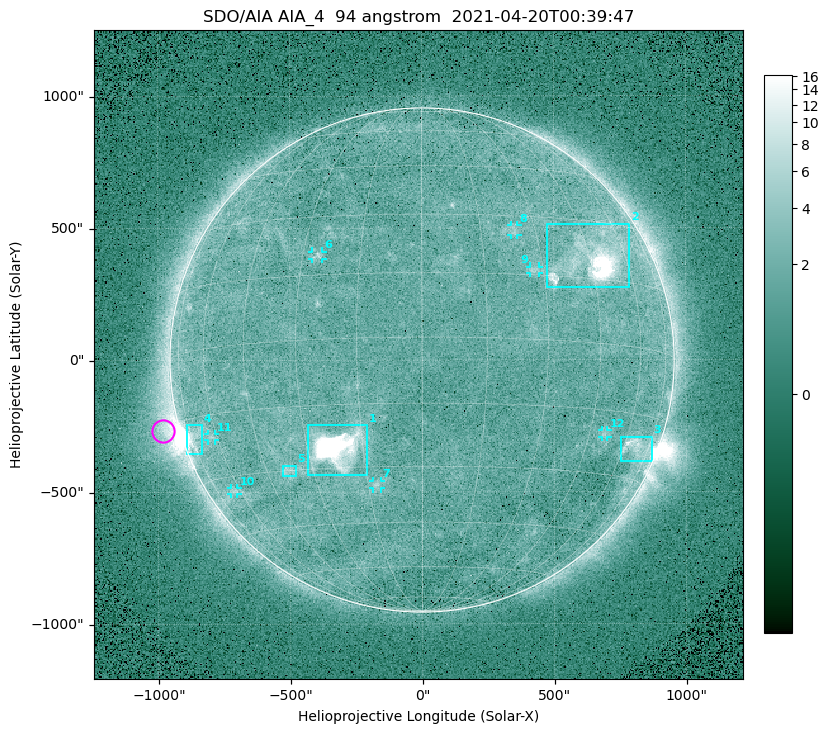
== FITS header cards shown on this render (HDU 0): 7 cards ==
TELESCOP= 'SDO/AIA '
INSTRUME= 'AIA_4   '
WAVELNTH=                   94
WAVEUNIT= 'angstrom'
DATE-OBS= '2021-04-20T00:39:47.12'
CTYPE1  = 'HPLN-TAN'
CTYPE2  = 'HPLT-TAN'

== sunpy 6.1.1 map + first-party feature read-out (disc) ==
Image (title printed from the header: SDO/AIA AIA_4  94 angstrom  2021-04-20T00:39:47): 512 x 512 px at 4.8 arcsec/px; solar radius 955 arcsec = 199 px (full disc in frame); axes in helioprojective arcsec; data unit not stated in the header (colour bar unlabelled)
Orientation: roll -0.138 deg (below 1 deg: not rotated)
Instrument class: DISC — disc imager (sunpy class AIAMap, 94 A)
Bright regions (active regions / flare kernels): reference = the median radial profile (limb darkening/brightening removed); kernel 5 px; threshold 5 sigma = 2.35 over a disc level ~1.72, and >= 1.15x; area >= 9 px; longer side >= 5 px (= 24 arcsec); searched inside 0.97 R_sun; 12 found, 12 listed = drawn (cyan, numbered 1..; 7 of them under ~33 arcsec drawn as corner ticks so the feature stays visible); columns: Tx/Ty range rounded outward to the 10 arcsec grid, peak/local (2 s.f.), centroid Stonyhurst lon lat
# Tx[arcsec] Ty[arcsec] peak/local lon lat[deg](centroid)
1 -430..-210 -440..-240 311 -22 -25
2 470..790 270..520 28 +46 +20
3 750..870 -390..-290 4.7 +67 -22
4 -900..-830 -360..-240 7.6 -72 -20
5 -530..-480 -440..-400 2.8 -38 -30
6 -420..-370 380..410 3.1 -26 +20
7 -190..-160 -490..-450 3 -13 -35
8 340..370 470..510 2.8 +24 +26
9 410..450 330..360 2.8 +27 +16
10 -730..-700 -510..-480 2.6 -63 -34
11 -810..-780 -300..-280 2.6 -62 -20
12 680..700 -290..-260 2.7 +50 -20
Off-limb structures (1.02-1.3 R_sun): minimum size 50 px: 5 found; the strongest spans PA ~90..115 deg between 1.02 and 1.22 R_sun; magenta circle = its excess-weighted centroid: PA ~105 deg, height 1.06 R_sun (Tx ~-980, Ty ~-270 arcsec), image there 4.5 x the reference